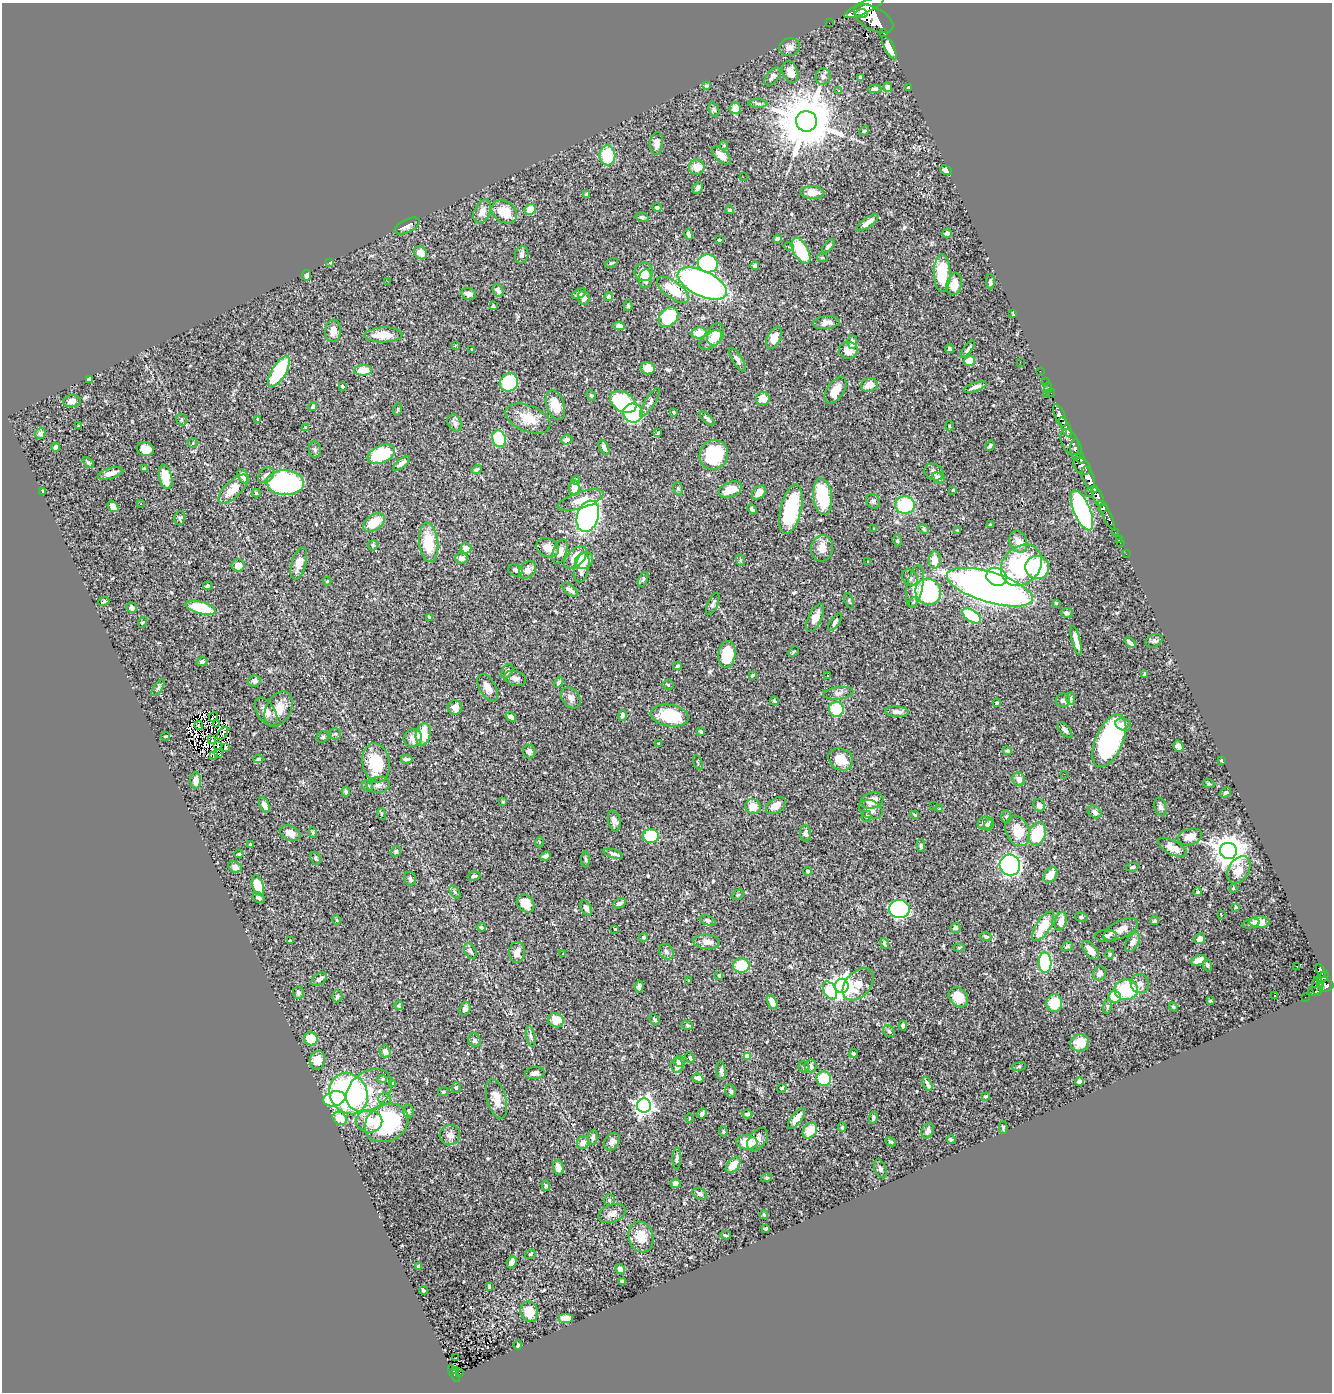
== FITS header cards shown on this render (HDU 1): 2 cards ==
NAXIS1  =                 1330
NAXIS2  =                 1390

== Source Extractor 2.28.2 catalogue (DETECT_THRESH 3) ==
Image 1330 x 1390 px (HDU 1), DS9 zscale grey, 1 PNG px = 1 image px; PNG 1334 x 1394 px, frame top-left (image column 1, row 1390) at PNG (2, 3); each listed source drawn as its Kron ellipse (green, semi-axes under 4 px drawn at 4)
Background 1.19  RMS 0.026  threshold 0.0767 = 3 sigma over >= 5 px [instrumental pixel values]
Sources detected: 531; of the 531, the 500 brightest by FLUX_AUTO listed and drawn (31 fainter detections omitted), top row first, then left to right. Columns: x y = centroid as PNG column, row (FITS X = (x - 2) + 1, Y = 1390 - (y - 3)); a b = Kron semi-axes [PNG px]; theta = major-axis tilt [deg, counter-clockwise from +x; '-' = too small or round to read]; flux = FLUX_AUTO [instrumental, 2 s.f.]
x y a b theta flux
864 7 21 6 25 7800
861 14 6 3 6 1100
874 19 21 11 -29 12000
829 23 2 2 - 13
884 33 3 3 - 160
789 47 10 9 - 8.2
889 48 13 5 -63 14
790 72 11 7 -69 18
773 76 11 6 49 6.9
823 76 8 7 - 5.6
860 77 4 3 - 3.9
706 86 3 3 - 1.7
888 87 5 3 - 5.6
909 87 3 3 - 2.2
875 89 6 4 4 4
839 91 3 3 - 47
758 103 9 4 0 4.1
735 108 5 5 - 18
714 110 7 5 -72 3.7
806 121 10 10 - 13000
864 131 5 4 - 2.1
657 143 11 6 87 13
724 146 4 4 - 1.9
607 155 10 8 -85 72
721 155 11 6 -42 17
697 167 7 7 - 22
946 170 6 4 -25 6.7
743 177 2 2 - 35
698 188 6 4 57 4.6
812 193 12 6 -4 15
587 194 4 3 - 5.6
657 208 4 4 - 3.1
530 210 6 5 - 24
730 210 4 3 - 2.7
482 211 12 8 66 12
504 212 14 10 -35 42
642 217 6 4 -17 3.4
868 223 12 4 35 9.7
407 226 13 6 26 7.6
947 233 4 4 - 4.8
689 235 5 3 - 4.3
777 239 4 4 - 6.1
719 240 3 3 - 3.2
828 246 8 3 47 3.7
789 247 5 3 - 1.6
801 251 14 7 -61 71
420 253 7 6 - 18
522 255 9 6 77 5.2
822 258 5 3 - 1.9
330 262 4 4 - 2
611 263 7 3 32 1.8
708 263 10 9 - 200
755 266 4 3 - 5.1
644 272 9 9 - 18
942 273 19 8 -89 60
307 275 5 3 - 4.1
645 279 9 6 86 14
387 281 2 2 - 6.6
990 282 7 4 -89 3.9
702 283 26 12 -25 730
954 284 11 7 74 22
498 290 6 5 - 6.7
673 290 19 8 -36 45
579 293 7 4 26 5.9
469 294 7 6 - 7.5
608 297 4 4 - 4
584 298 7 6 - 9.8
493 306 3 3 - 1.7
628 306 5 4 - 2.4
1013 313 3 2 - 6.4
668 317 11 8 45 100
826 323 13 6 7 9.8
619 326 5 4 - 10
333 331 11 8 83 13
699 333 7 5 9 23
716 334 11 8 67 26
383 335 19 7 1 31
774 338 12 6 63 21
711 340 13 7 36 16
852 342 7 5 87 8.1
455 346 3 3 - 1.5
472 349 3 2 - 1.9
949 349 4 3 - 3.1
968 349 10 3 54 3.8
848 350 9 8 - 21
737 360 13 5 -58 6.5
970 361 5 5 - 31
1020 362 2 2 - 2.4
648 368 7 6 - 19
363 370 9 5 4 31
1040 371 2 2 - 18
279 372 18 7 58 97
90 379 4 4 - 4.2
509 382 10 8 41 110
1045 382 3 2 - 17
869 385 8 6 19 19
342 386 3 3 - 4.2
975 387 12 4 18 8
1048 387 5 3 - 48
836 390 15 8 56 27
1046 393 2 2 - 91
1051 393 4 2 - 37
591 395 5 4 - 2.5
763 399 7 6 - 23
72 401 9 6 9 9.2
623 402 14 9 -29 140
650 402 16 5 57 5.9
555 405 15 8 -71 25
313 407 4 4 - 3.2
398 409 6 4 72 2.1
674 412 3 3 - 1.7
633 413 10 9 - 170
1060 415 12 5 -66 3200
707 418 9 4 -42 3.9
258 419 4 3 - 1.9
528 419 23 13 -23 33
182 420 6 5 - 3.4
455 423 9 6 -59 6.9
79 425 3 2 - 5.9
949 426 5 3 - 1.6
306 427 3 3 - 1.8
1066 427 11 4 -63 2200
40 433 5 5 - 6.7
658 433 4 3 - 1.9
499 439 8 6 -71 78
567 439 6 4 21 5.7
1070 442 14 8 -66 1500
193 443 5 4 - 2
990 446 5 3 - 2.9
56 447 4 3 - 5.4
604 447 8 4 -61 7.4
145 449 9 7 -17 16
1076 449 10 5 -89 1300
315 450 8 6 -89 3.9
381 454 14 8 23 100
714 455 15 13 61 97
1080 458 5 4 - 670
88 462 7 4 -40 2.6
402 463 10 4 38 7.5
1082 466 10 7 -41 1800
145 469 4 3 - 2.2
477 470 5 4 - 2.3
934 472 10 8 -28 9.1
111 473 13 5 16 12
266 475 9 6 45 6.9
243 476 8 5 -59 9.6
166 477 12 6 -76 32
938 478 6 5 - 9.2
1088 478 12 5 -71 5400
576 480 4 3 - 2.1
285 483 19 12 -3 290
574 488 7 5 89 22
678 488 6 5 - 2.8
233 489 19 8 44 27
1095 489 4 3 - 860
730 490 12 7 21 29
953 490 3 3 - 1.7
42 491 3 3 - 3.6
759 492 8 5 46 13
256 493 4 4 - 2
1089 493 3 2 - 49
823 497 18 9 -83 91
1098 497 10 5 -64 2500
581 500 24 8 18 23
873 501 8 6 -57 3.9
141 504 3 2 - 2.9
905 505 10 8 -4 100
113 506 6 4 -52 9.2
1103 508 5 4 - 700
752 509 5 3 - 4.8
791 509 25 10 77 120
1082 510 21 8 -67 410
1107 515 16 3 -63 450
588 516 16 10 72 560
180 518 7 5 76 2.8
374 522 12 7 35 39
990 525 4 3 - 2.2
874 529 3 3 - 1.7
924 529 5 4 - 2.1
957 530 4 3 - 1.8
1115 532 2 2 - 16
1119 539 2 2 - 7.7
897 541 6 4 -71 2.2
429 542 19 9 -85 55
1018 542 11 8 -69 15
1120 543 2 2 - 12
373 545 5 5 - 3.4
466 548 5 5 - 11
548 548 12 9 -24 17
822 548 13 11 83 17
560 552 12 7 70 14
1126 554 2 2 - 9.2
576 557 14 8 42 27
462 558 6 5 - 6
740 560 6 4 -73 2.2
935 560 8 6 86 20
584 561 10 8 37 25
867 561 3 3 - 3.9
299 563 17 7 74 16
238 565 6 6 - 18
1021 565 22 18 46 180
582 567 15 7 77 16
1037 567 12 11 - 130
515 570 8 6 -24 5.2
527 570 9 7 45 13
997 577 10 8 -23 130
910 578 9 7 -51 6.8
643 580 8 4 63 2.6
327 581 4 4 - 2.2
207 586 4 4 - 2.9
915 586 21 8 79 19
990 587 44 15 -17 1300
570 590 9 4 -37 6
928 592 13 12 - 230
104 601 5 4 - 2.1
849 601 8 3 -68 2.3
913 602 5 4 - 2.4
1056 603 4 3 - 1.9
713 604 12 5 66 5.1
132 608 5 5 - 7.6
200 608 15 6 -15 73
1067 613 5 5 - 3.7
972 616 10 5 -34 98
430 617 4 3 - 3.8
815 618 15 6 64 16
143 622 5 3 - 1.6
835 622 10 4 57 5.2
1076 640 15 4 -75 13
1154 641 9 6 26 4.4
1130 643 6 3 -42 5.9
794 652 6 3 44 1.8
727 654 13 8 81 57
202 662 5 4 - 4.1
677 666 4 3 - 2.4
507 671 8 5 60 4.2
752 675 4 3 - 1.8
1145 675 4 4 - 3.7
828 676 2 2 - 1.5
515 678 11 7 -17 8.6
255 681 6 5 - 6.3
559 682 5 4 - 3.8
668 685 5 5 - 2.4
158 688 10 3 56 3.1
488 688 15 8 -60 12
838 693 15 6 6 7.8
571 698 11 8 -51 8.8
1071 699 6 4 -87 2.9
1063 700 7 6 - 6
774 701 4 3 - 2.5
997 703 4 3 - 1.8
455 707 7 7 - 9.9
278 709 19 12 62 29
836 709 7 7 - 76
266 712 15 9 -58 16
897 712 11 5 -5 8.2
622 716 5 4 - 5.3
670 716 19 10 -9 78
213 717 5 2 - 2.8
511 717 5 4 - 8.2
216 724 2 2 - 2
1123 724 8 6 -19 7.7
199 726 4 2 - 1.9
1065 730 10 4 -48 5.6
701 732 4 3 - 2.9
223 733 7 2 53 1.7
335 734 6 6 - 3.5
423 734 11 7 78 39
165 736 4 3 - 1.6
323 737 6 5 - 4.1
413 738 9 8 - 12
212 740 2 2 - 1.5
1109 741 28 13 66 290
659 743 3 2 - 1.7
218 746 4 2 - 1.8
1178 746 6 5 - 6.9
225 747 4 3 - 5.6
529 751 7 6 - 5.6
1007 751 4 3 - 2.1
218 754 2 2 - 1.6
213 755 3 3 - 8.5
258 759 5 4 - 2.3
406 759 6 3 0 3.8
841 759 13 10 -29 24
1221 760 4 3 - 1.8
698 762 8 2 -69 1.6
376 763 20 13 -79 73
1064 774 2 2 - 4.6
1019 779 7 6 - 9.6
196 781 8 5 89 12
1209 784 6 3 -19 1.8
378 785 11 8 6 8.2
368 786 6 5 - 3.3
346 792 5 3 - 2.4
1225 792 6 4 41 3
872 800 11 8 17 21
503 802 4 3 - 1.8
264 805 8 4 -65 10
934 805 2 2 - 2.7
1039 805 6 5 - 10
776 806 11 7 34 14
753 807 8 7 - 26
1160 807 9 6 -75 5.4
871 809 12 9 -25 11
940 809 3 3 - 2.8
1095 812 7 5 -36 6.7
381 814 6 4 -71 1.7
915 815 4 3 - 2.1
867 816 5 5 - 3.7
1006 817 6 5 - 3.5
614 821 10 6 -77 8.2
985 823 7 6 - 7.6
989 824 6 4 64 5.5
1017 831 16 11 -67 40
313 832 5 4 - 2.1
290 833 11 7 -22 12
805 834 8 5 -87 6.9
1037 834 12 8 67 90
651 836 8 7 - 70
1190 837 12 8 15 20
540 842 5 3 - 1.6
250 845 3 3 - 2.6
921 846 6 4 89 3.1
1172 847 16 7 -28 22
396 851 5 5 - 3.2
1228 851 8 8 - 3100
239 854 4 4 - 2.5
613 854 10 4 -17 6.7
546 856 5 4 - 4.1
315 858 7 5 -69 2.9
585 859 8 4 -90 2.2
1010 865 10 10 - 540
235 867 7 5 -23 7.6
1132 867 6 4 9 3.1
1239 870 15 10 57 21
807 871 4 4 - 3.6
1050 875 8 6 55 22
474 876 6 4 14 2.7
410 879 7 5 -78 5
258 885 10 5 -72 36
1233 888 4 3 - 1.6
455 892 7 3 -53 2.7
1198 892 4 4 - 2.5
738 895 6 4 29 2.4
259 898 6 5 - 5.1
619 903 7 4 27 5.7
526 904 10 8 -46 30
1236 907 4 3 - 1.8
586 908 8 5 -63 6.2
899 909 10 9 - 250
1221 914 3 2 - 2.4
1081 917 6 4 -9 2.8
337 920 4 3 - 1.6
708 920 8 4 -20 3.6
1061 921 9 6 73 13
1155 921 4 4 - 3.4
1259 922 10 5 -1 19
1251 924 9 4 12 4.5
1043 926 17 7 58 42
481 927 4 4 - 2.9
955 928 5 5 - 4.9
615 929 3 2 - 1.6
1121 929 18 8 26 16
1106 936 11 6 1 5.4
644 937 4 4 - 2.8
986 937 5 4 - 3.8
1200 939 6 5 - 10
290 941 4 3 - 1.7
707 942 13 7 -4 14
1133 942 11 6 62 8.8
884 943 6 3 -68 2.9
1067 947 6 4 24 2.7
959 948 5 3 - 1.6
1091 950 11 6 -52 11
470 951 8 5 -60 4.8
517 952 10 8 85 16
666 952 8 7 - 5.2
563 954 3 2 - 3
1110 954 4 3 - 2.2
1198 960 8 5 23 17
1045 963 10 6 -88 130
741 965 8 7 - 49
1207 965 6 4 -71 2.6
1296 966 3 2 - 2.5
1321 971 7 3 -65 320
1100 973 7 6 - 8.9
719 975 3 3 - 4.1
1323 978 7 3 52 410
319 979 8 5 36 8.5
689 981 4 3 - 2.3
858 984 19 12 48 28
1140 984 9 9 - 11
1321 984 3 3 - 390
842 986 7 7 - 1300
1317 986 9 5 -89 640
1326 986 7 6 - 830
639 987 6 3 82 4.8
830 990 10 6 -60 62
1126 990 12 10 -1 89
1314 991 6 4 1 87
298 993 6 5 - 4
337 996 6 5 - 4
1274 996 3 2 - 1.7
958 997 11 8 -47 33
1115 997 6 6 - 38
1305 997 2 2 - 13
1210 1001 4 3 - 1.7
772 1002 7 4 -66 14
1054 1003 9 8 - 44
399 1006 4 4 - 2.7
1107 1006 7 4 82 3
1173 1007 4 4 - 2
465 1009 7 5 70 7.4
654 1019 5 4 - 2.5
556 1020 8 7 - 25
687 1025 6 4 -15 2.5
903 1026 5 3 - 4.1
889 1031 6 5 - 3.5
531 1036 10 4 -79 4.2
311 1039 7 6 - 36
475 1040 7 6 - 4.7
1080 1043 9 8 - 17
385 1052 6 5 - 10
854 1054 4 4 - 3
748 1056 4 4 - 32
690 1057 5 3 - 2.6
317 1060 9 8 - 15
679 1061 6 5 - 7.5
677 1066 7 5 -88 14
810 1066 6 6 - 5
804 1067 5 5 - 2.8
1019 1067 7 3 9 2.1
721 1071 9 5 -86 5.5
535 1073 10 6 4 7.6
698 1078 6 4 -19 6.4
824 1078 7 7 - 63
382 1079 5 4 - 2.1
1079 1082 4 4 - 7.2
393 1084 4 3 - 5
927 1084 7 3 -66 4.6
456 1088 5 4 - 2.8
782 1088 5 4 - 2.4
369 1090 25 18 39 59
731 1091 6 5 - 3.8
443 1092 5 3 - 1.8
349 1093 21 18 -59 380
986 1096 4 2 - 2.2
334 1099 11 7 13 88
385 1099 6 5 - 4.2
496 1099 20 9 -75 22
644 1106 7 7 - 730
408 1111 7 5 -81 3.9
702 1113 5 3 - 5.1
747 1114 5 4 - 3.4
340 1118 7 6 - 28
690 1118 5 3 - 1.6
796 1118 12 5 53 14
873 1118 6 3 80 2.5
369 1121 13 11 -8 30
387 1123 23 18 28 180
842 1127 5 4 - 3
1003 1127 6 3 88 1.9
810 1131 8 6 52 33
928 1131 8 5 68 7.6
723 1132 5 4 - 2.2
450 1135 10 10 - 9.6
593 1137 8 5 83 4.6
758 1139 13 8 50 10
951 1139 5 4 - 2.1
612 1142 9 7 55 11
747 1142 10 7 -4 43
891 1142 6 4 -26 2.9
583 1143 7 6 - 9.6
677 1158 11 4 88 4
733 1165 9 5 50 24
558 1167 8 5 -78 9.3
880 1169 10 5 -67 4.3
766 1178 5 3 - 1.7
675 1183 5 4 - 6.2
546 1186 5 4 - 2.7
699 1194 8 5 -24 5.1
609 1200 6 5 - 3.3
612 1214 14 9 20 12
764 1214 4 3 - 2
766 1229 3 3 - 2
725 1235 5 3 - 2.5
641 1237 15 12 -71 34
530 1254 6 4 32 1.8
512 1262 6 4 64 12
419 1266 4 3 - 4
620 1269 5 4 - 11
623 1281 4 3 - 3.9
489 1287 3 3 - 1.9
424 1290 4 3 - 2.6
529 1312 10 8 -69 36
566 1318 7 5 0 10
518 1345 5 3 - 2.5
456 1358 3 2 - 2.9
456 1370 4 3 - 20
460 1372 3 2 - 24
454 1374 9 3 -59 160
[31 fainter detections neither listed nor drawn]